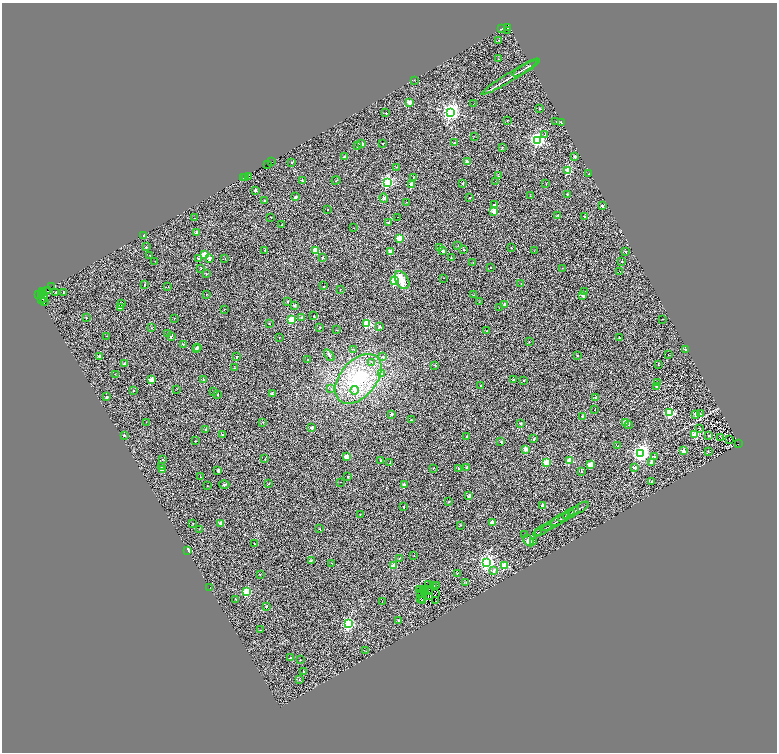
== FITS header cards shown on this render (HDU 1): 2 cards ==
NAXIS1  =                 1550
NAXIS2  =                 1500

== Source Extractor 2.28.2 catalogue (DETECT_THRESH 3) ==
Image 1550 x 1500 px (HDU 1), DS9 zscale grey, zoomed out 1/2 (1 PNG px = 2 x 2 image px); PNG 779 x 754 px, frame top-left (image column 2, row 1499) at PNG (2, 3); each listed source drawn as its Kron ellipse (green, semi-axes under 4 px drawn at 4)
Background 0.39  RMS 0.7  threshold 2.11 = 3 sigma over >= 5 px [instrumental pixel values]
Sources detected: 399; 101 cannot appear on this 1/2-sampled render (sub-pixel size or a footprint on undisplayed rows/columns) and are neither listed nor drawn; the other 298 listed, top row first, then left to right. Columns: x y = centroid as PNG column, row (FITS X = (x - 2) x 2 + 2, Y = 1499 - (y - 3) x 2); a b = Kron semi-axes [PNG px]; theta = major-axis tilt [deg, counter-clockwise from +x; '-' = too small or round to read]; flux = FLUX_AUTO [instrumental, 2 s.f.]
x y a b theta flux
508 27 4 2 - 660
502 29 3 2 - 790
508 30 2 2 - 540
498 40 2 1 - 52
498 59 2 2 - 110
526 68 15 2 31 320
510 77 32 2 31 690
414 80 2 1 - 37
409 102 2 2 - 2200
473 104 2 1 - 38
540 109 3 3 - 85
450 112 3 3 - 68000
386 113 2 2 - 100
507 120 2 2 - 77
556 122 2 1 - 100
561 122 2 2 - 180
545 135 3 2 - 120
474 136 2 2 - 48
537 140 3 3 - 43000
383 143 2 1 - 820
454 143 2 2 - 120
362 144 2 2 - 1100
358 146 2 2 - 280
502 147 2 2 - 73
345 156 2 2 - 710
575 157 2 2 - 610
272 162 3 1 - 58
467 162 2 2 - 910
292 163 2 2 - 89
267 164 2 1 - 220
397 167 2 2 - 100
568 170 3 2 - 6000
589 174 2 2 - 62
498 176 2 1 - 100
249 177 2 1 - 580
413 177 2 2 - 490
243 178 2 1 - 190
245 178 2 1 - 2800
336 180 4 2 - 100
302 181 2 2 - 280
495 181 2 1 - 100
387 182 3 3 - 26000
463 183 2 2 - 260
546 183 2 1 - 110
412 185 2 2 - 2500
255 190 2 2 - 650
567 194 2 2 - 350
530 196 2 1 - 32
295 197 2 2 - 740
384 198 4 4 - 240
469 198 2 2 - 160
264 201 2 2 - 140
406 202 2 1 - 65
494 205 2 2 - 350
602 206 2 2 - 330
327 210 2 1 - 80
494 211 2 2 - 3000
558 215 2 2 - 330
585 216 2 2 - 150
270 217 2 1 - 77
398 217 2 1 - 140
195 218 2 2 - 47
389 223 2 2 - 630
282 225 2 1 - 75
353 228 2 1 - 51
196 232 2 2 - 720
143 235 2 2 - 290
399 238 2 2 - 3300
458 246 2 2 - 55
146 247 2 2 - 240
440 248 2 2 - 110
511 248 2 2 - 200
463 249 2 2 - 400
265 250 2 2 - 170
315 251 3 2 - 4800
390 251 2 2 - 1200
443 251 2 2 - 570
534 251 2 1 - 27
626 251 2 2 - 160
150 255 2 1 - 37
204 255 2 2 - 3300
198 258 2 2 - 160
209 258 2 2 - 1000
322 258 2 2 - 110
451 258 2 1 - 92
225 259 2 2 - 46
155 261 2 2 - 40
473 262 2 2 - 45
621 262 2 2 - 250
491 267 2 2 - 210
562 268 2 1 - 59
200 269 2 2 - 48
620 271 2 1 - 36
206 274 2 2 - 140
444 278 2 1 - 32
402 280 10 6 -58 2100
394 281 3 3 - 9800
521 284 2 2 - 81
145 285 2 2 - 210
168 286 2 2 - 72
324 286 2 1 - 97
51 287 2 1 - 160
340 289 2 1 - 780
48 291 2 1 - 510
43 292 4 2 - 3200
56 292 2 1 - 90
63 292 3 2 - 92
585 292 2 2 - 150
41 294 2 1 - 680
206 294 2 1 - 100
38 295 3 2 - 3600
474 295 2 1 - 110
583 295 2 2 - 1600
45 296 2 1 - 1500
41 299 2 2 - 760
44 299 2 1 - 480
287 301 2 2 - 120
44 302 3 2 - 230
479 302 2 1 - 45
121 303 2 2 - 85
505 304 2 2 - 520
294 305 2 2 - 630
121 308 2 2 - 980
499 308 2 1 - 150
224 309 2 1 - 57
314 316 2 2 - 330
302 317 2 2 - 650
86 318 2 2 - 99
174 319 2 2 - 400
663 319 2 1 - 33
291 320 3 3 - 7800
269 323 2 2 - 110
367 323 3 3 - 11000
380 326 2 2 - 290
320 327 2 2 - 110
151 328 2 2 - 64
336 330 2 2 - 53
487 331 2 2 - 150
168 333 2 2 - 110
107 336 2 2 - 60
171 337 2 2 - 370
279 338 2 1 - 37
619 338 2 2 - 120
529 342 2 2 - 83
183 344 2 2 - 130
198 347 2 2 - 250
196 348 2 2 - 610
354 349 2 2 - 100
686 350 2 2 - 820
329 355 7 3 -52 220
578 355 2 2 - 63
668 355 2 1 - 220
100 356 2 2 - 740
237 357 2 2 - 230
383 357 2 2 - 340
308 359 2 1 - 42
372 363 3 3 - 280
124 364 2 2 - 550
435 365 2 2 - 150
659 365 2 2 - 100
234 368 2 2 - 220
381 373 3 2 - 91
115 374 2 1 - 46
358 379 29 18 49 8300
152 380 2 2 - 2700
204 380 2 2 - 400
514 380 2 2 - 340
524 380 2 2 - 180
658 382 2 1 - 220
481 385 2 2 - 200
657 386 2 2 - 200
331 388 3 2 - 98
177 389 2 1 - 39
134 390 2 2 - 120
355 390 4 3 - 640
214 392 2 1 - 35
217 394 2 2 - 110
272 394 2 2 - 370
107 397 2 2 - 560
596 397 2 2 - 790
595 410 2 1 - 120
670 413 3 3 - 14000
392 414 2 2 - 380
700 414 2 2 - 150
696 415 2 2 - 830
582 416 2 2 - 250
411 420 2 2 - 120
146 422 2 1 - 110
263 422 2 2 - 120
625 422 2 2 - 3900
520 424 2 2 - 590
629 425 4 2 - 120
312 427 2 2 - 640
700 428 2 2 - 210
206 429 2 2 - 290
124 435 2 2 - 160
222 435 2 2 - 190
695 435 2 2 - 3600
709 435 2 2 - 410
467 436 2 2 - 82
721 438 3 2 - 100
534 439 2 2 - 330
729 439 2 1 - 36
195 441 2 2 - 44
501 442 2 2 - 620
738 444 2 1 - 550
617 446 2 2 - 160
525 449 2 2 - 2700
683 451 2 2 - 1700
708 452 2 2 - 71
641 453 4 3 - 54000
655 456 3 2 - 100
346 457 2 2 - 2100
162 459 2 2 - 86
265 459 2 2 - 150
381 460 2 2 - 360
570 461 2 2 - 4300
547 462 3 2 - 5300
651 462 2 2 - 1600
390 463 2 2 - 100
590 465 2 2 - 2500
161 467 2 2 - 130
433 468 2 2 - 2000
467 468 2 2 - 390
635 468 2 2 - 930
459 469 2 2 - 140
162 470 2 2 - 1200
218 470 2 2 - 700
582 471 2 2 - 180
201 477 2 2 - 35
347 477 2 2 - 100
340 482 2 1 - 52
651 482 2 2 - 300
269 484 2 2 - 85
224 485 5 3 - 150
404 485 2 2 - 870
207 486 2 1 - 68
469 496 2 2 - 890
449 502 2 2 - 150
404 506 2 2 - 170
542 506 2 2 - 1400
579 509 11 1 30 160
571 513 9 1 32 130
360 514 2 1 - 40
566 516 9 1 33 140
560 519 10 2 29 190
492 522 2 2 - 1100
555 522 15 2 31 270
193 523 2 2 - 150
220 523 2 2 - 600
460 525 2 2 - 94
199 529 2 1 - 150
319 529 2 1 - 49
542 530 10 1 29 150
538 532 4 1 - 77
525 534 2 2 - 140
528 541 6 4 -47 370
534 542 2 2 - 65
255 544 2 2 - 67
188 550 2 2 - 1600
414 555 2 2 - 310
400 558 3 2 - 84
311 560 2 2 - 340
487 562 3 3 - 51000
332 563 2 1 - 59
504 565 3 3 - 6300
394 566 2 2 - 3800
494 570 3 2 - 470
457 573 2 2 - 61
260 574 2 2 - 180
466 582 2 2 - 45
429 585 3 1 - 8.2
434 585 3 2 - 77
436 585 3 1 - 40
210 588 2 1 - 340
420 589 3 1 - 84
425 590 2 1 - 21
423 591 2 1 - 70
429 591 2 1 - 21
247 592 3 3 - 11000
420 593 2 2 - 58
425 593 2 1 - 20
436 593 2 1 - 32
429 596 3 2 - 52
420 598 3 1 - 81
236 599 2 2 - 120
422 600 2 1 - 59
435 601 3 1 - 110
382 602 2 1 - 31
266 606 2 2 - 140
398 620 2 2 - 360
348 624 3 3 - 23000
261 630 2 1 - 37
366 651 2 1 - 81
290 658 2 2 - 160
300 660 2 1 - 34
304 672 2 2 - 240
299 680 3 2 - 160
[101 sub-pixel or undisplayed-footprint detections neither listed nor drawn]